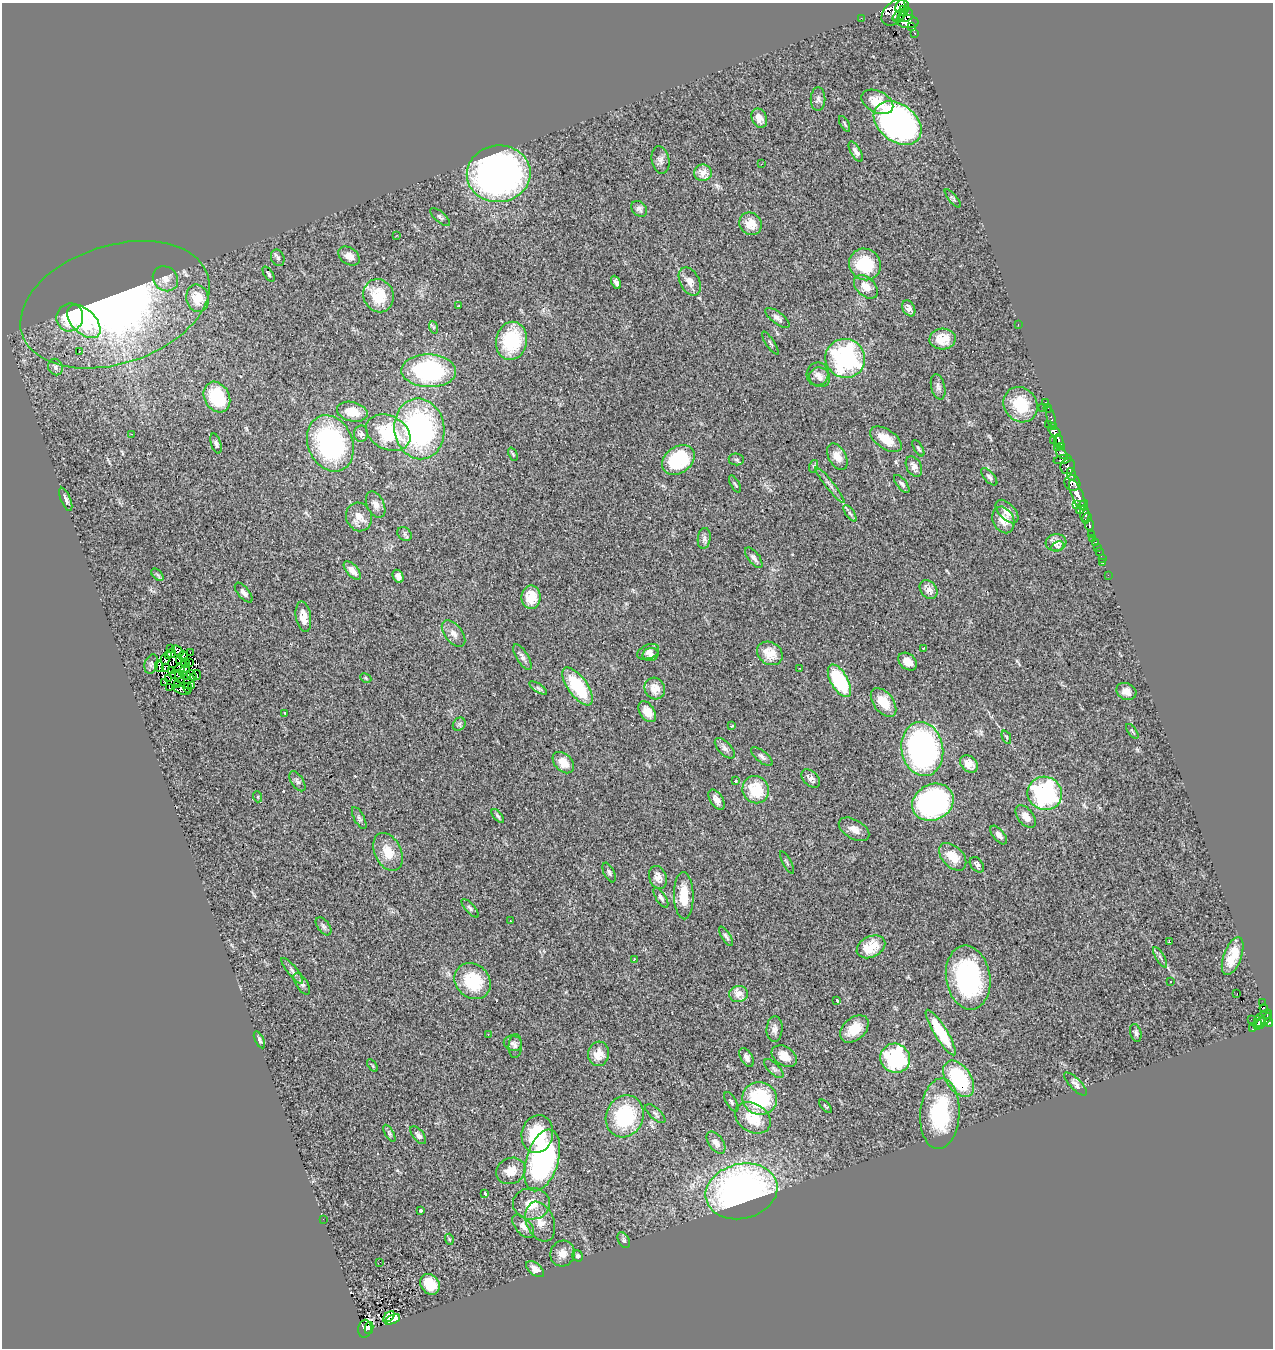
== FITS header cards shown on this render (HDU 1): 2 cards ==
NAXIS1  =                 1271
NAXIS2  =                 1346

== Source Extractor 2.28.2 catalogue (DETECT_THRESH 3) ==
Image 1271 x 1346 px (HDU 1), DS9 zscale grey, 1 PNG px = 1 image px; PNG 1275 x 1350 px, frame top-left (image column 1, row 1346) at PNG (2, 3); each listed source drawn as its Kron ellipse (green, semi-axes under 4 px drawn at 4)
Background 0.629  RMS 0.058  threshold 0.174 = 3 sigma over >= 5 px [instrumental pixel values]
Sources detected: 276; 7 with non-positive FLUX_AUTO (blend fragments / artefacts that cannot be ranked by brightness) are neither listed nor drawn; the other 269 listed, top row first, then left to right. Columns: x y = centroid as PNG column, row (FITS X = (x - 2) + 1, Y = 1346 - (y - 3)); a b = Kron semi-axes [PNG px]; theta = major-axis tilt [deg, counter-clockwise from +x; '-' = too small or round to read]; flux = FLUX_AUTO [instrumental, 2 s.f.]
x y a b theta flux
900 6 7 4 73 590
903 9 4 2 - 460
895 12 16 10 43 1000
906 15 7 6 - 800
899 16 7 4 41 610
861 18 2 2 - 8.2
907 21 11 6 -7 1200
912 27 4 3 - 120
915 33 3 3 - 55
818 99 11 7 90 14
877 102 17 10 -27 91
759 118 10 7 -68 32
898 123 26 18 -37 1400
845 124 8 3 -61 6.3
856 152 11 5 -60 16
660 160 14 9 -79 18
761 164 3 2 - 2.7
703 173 9 8 - 40
499 174 32 28 7 1600
953 198 11 4 -50 7.7
639 209 9 6 -44 12
440 217 12 5 -40 10
751 224 12 10 -41 59
397 235 3 2 - 2.2
349 256 12 8 -35 29
278 258 8 6 -68 9.8
865 264 16 15 - 160
269 274 8 4 -55 7.4
165 279 13 11 -42 36
690 281 15 9 -63 33
616 282 7 3 -64 11
866 287 14 9 -43 42
379 296 17 15 -68 130
197 298 14 11 -77 93
115 305 97 59 18 1700
459 305 3 2 - 3.1
909 308 8 6 -61 22
70 317 14 13 - 150
777 318 14 6 -37 16
84 322 20 12 -45 120
1018 324 2 2 - 64
433 327 6 4 -71 6.3
943 339 13 10 5 80
511 341 19 15 78 250
770 343 13 2 -55 6.1
79 351 3 2 - 3.8
845 358 20 19 - 650
55 367 8 7 - 13
429 371 27 16 -2 480
818 374 11 11 - 24
820 377 10 9 - 22
938 387 13 7 -76 15
217 397 16 12 -61 170
1046 402 3 2 - 5.8
1021 405 18 16 -54 150
1043 407 2 2 - 12
1048 408 4 3 - 18
352 412 15 9 -13 63
1051 417 11 3 -75 67
1048 424 3 2 - 17
1053 426 4 3 - 49
419 429 30 25 -82 770
1054 432 6 4 -40 560
388 433 23 17 -27 230
132 434 2 2 - 2.5
361 434 8 7 - 15
886 439 18 9 -34 72
1054 441 2 2 - 4.7
1059 441 7 4 -76 410
330 443 29 22 -67 620
216 444 10 5 -71 11
1061 447 3 3 - 82
918 448 9 3 -59 6.5
1057 448 4 2 - 17
513 454 7 3 -68 4.9
1062 454 6 4 -41 210
837 457 14 8 -60 41
736 459 7 6 - 8.3
678 460 18 13 36 260
1063 460 9 3 11 280
814 466 6 4 72 6.2
1068 466 8 7 - 340
914 467 11 7 -61 26
1071 474 6 3 -79 270
989 477 11 5 -48 10
1072 483 8 7 - 580
735 484 9 3 -60 6
902 484 11 5 -51 11
830 485 22 3 -51 16
1077 495 16 5 -67 1400
66 499 12 5 -67 14
1077 504 3 2 - 75
376 505 14 8 -64 23
1082 507 8 4 57 240
1007 511 14 8 -47 34
850 513 10 4 -55 9.4
1085 514 8 5 -85 360
359 517 14 13 - 45
1087 518 5 3 - 240
1003 520 14 10 -64 47
1089 525 6 4 -88 190
405 534 8 6 -41 8.4
1092 534 3 2 - 53
704 538 10 6 83 13
1092 538 3 3 - 4.8
1095 542 3 3 - 30
1056 543 10 8 7 35
1058 546 6 5 - 9.1
1097 547 2 2 - 6.6
1099 552 2 2 - 3.5
754 558 12 5 -52 14
1102 559 2 2 - 5.1
1103 563 3 2 - 4
352 571 11 5 -49 27
157 575 7 4 -45 7
1108 575 2 2 - 8.6
398 576 7 5 -63 16
929 590 10 7 -52 34
244 593 12 5 -50 15
531 597 11 9 -88 77
303 617 15 7 -80 44
454 634 15 8 -52 27
170 648 2 2 - 2
924 648 3 3 - 7.2
178 651 6 3 -39 17
190 652 2 2 - 2.5
648 652 11 7 21 17
171 653 5 2 - 3.7
770 653 13 11 -34 72
651 654 8 6 12 13
169 655 3 2 - 1.7
183 657 5 2 - 3.2
522 657 15 6 -59 17
165 660 5 3 - 4.8
180 661 4 2 - 2.1
907 662 10 7 -41 34
185 663 5 2 - 6.4
190 663 3 2 - 2.5
151 664 10 6 73 3.9
159 666 5 3 - 0.56
165 668 4 3 - 1.2
800 668 3 2 - 5.2
179 669 5 4 - 3.8
172 670 3 2 - 0.4
185 670 7 3 58 1.7
176 675 6 2 -14 7.2
192 675 5 2 - 3.3
197 675 5 3 - 6
187 676 4 2 - 4.6
180 677 7 2 -63 0.94
169 678 3 2 - 7.1
366 678 6 4 -26 5.1
839 681 18 8 -60 280
165 682 4 3 - 4
178 685 2 2 - 3
192 685 4 3 - 13
578 686 22 9 -54 220
169 688 3 2 - 3
188 688 5 2 - 3.5
538 688 10 4 -33 9.6
655 689 11 10 - 42
182 690 8 3 -18 17
1126 691 10 8 -26 26
883 702 16 10 -52 77
647 712 11 7 -56 36
285 713 3 2 - 3.5
459 724 7 6 - 9.3
731 726 4 3 - 5.5
1132 731 8 2 -55 5
1006 737 7 4 -67 5.3
725 748 13 6 -45 16
922 749 27 21 -80 970
762 757 13 5 -40 14
563 763 12 8 -45 47
969 764 10 7 -42 42
811 778 11 7 -43 24
297 781 11 6 -56 11
736 781 3 3 - 5.5
756 790 14 13 - 140
1045 793 17 16 - 540
258 797 5 3 - 3.9
716 800 11 6 -57 26
933 802 21 18 27 780
498 816 8 3 -51 7
1026 817 13 7 -52 37
359 818 12 5 -62 9.3
854 829 17 9 -30 35
999 835 11 5 -51 16
388 852 20 13 -64 72
953 857 16 10 -46 74
787 863 12 3 -61 5.8
977 865 9 6 -50 12
609 873 10 5 -64 9.4
658 877 12 8 -69 31
684 896 23 9 -89 81
661 898 11 5 -58 13
470 908 12 4 -48 10
510 921 2 2 - 2.9
324 926 10 6 -53 12
726 936 11 4 -57 9.4
1169 942 4 3 - 6.7
871 947 15 10 26 97
1233 956 20 9 70 90
1160 957 11 3 -59 8.6
634 959 3 2 - 3.3
292 971 16 5 -51 16
968 977 32 22 -81 530
473 981 19 16 -43 180
1171 982 3 3 - 6
302 984 12 5 -56 14
739 994 9 8 - 41
1237 994 3 2 - 3.7
837 1000 4 3 - 3.8
1263 1003 2 2 - 14
1264 1008 4 3 - 84
1265 1014 7 3 15 130
1251 1019 2 2 - 8.5
1259 1020 6 5 - 260
1263 1021 11 4 44 160
1269 1022 4 3 - 28
1258 1024 4 3 - 120
775 1029 13 8 85 19
854 1029 16 11 41 79
1252 1029 3 3 - 11
941 1032 26 6 -58 210
1136 1033 9 5 -74 9.9
488 1034 3 3 - 3.8
259 1040 9 4 -63 8.4
513 1043 9 7 -15 14
515 1046 12 6 88 13
598 1054 12 10 83 52
784 1056 13 9 -33 41
747 1057 10 5 -60 18
895 1058 15 14 - 360
372 1066 7 3 -55 4
774 1068 12 5 -44 11
959 1079 20 12 -55 310
1076 1084 15 5 -45 14
760 1098 17 16 - 290
731 1102 11 5 -59 10
825 1106 8 2 -49 4.7
655 1114 12 5 -43 11
940 1114 35 19 86 310
625 1116 21 18 66 290
753 1118 19 14 -32 110
389 1133 9 4 -60 8.2
537 1134 19 15 78 200
418 1135 10 5 -51 13
716 1143 12 7 -54 27
542 1160 32 16 73 770
511 1171 15 13 25 49
741 1191 36 27 14 1600
485 1193 4 3 - 13
532 1204 18 15 0 77
421 1210 3 3 - 8.2
323 1219 2 2 - 6.2
540 1222 21 13 -68 56
523 1226 14 8 -49 24
449 1239 5 3 - 4.2
624 1240 8 5 -61 8.8
562 1254 13 12 - 33
578 1256 6 5 - 8.2
380 1262 2 2 - 3.5
535 1269 10 6 -38 22
430 1284 11 9 -52 79
389 1317 7 4 42 14
393 1319 8 4 25 34
369 1328 6 3 79 57
365 1329 9 6 82 340
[7 non-positive-flux detections neither listed nor drawn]